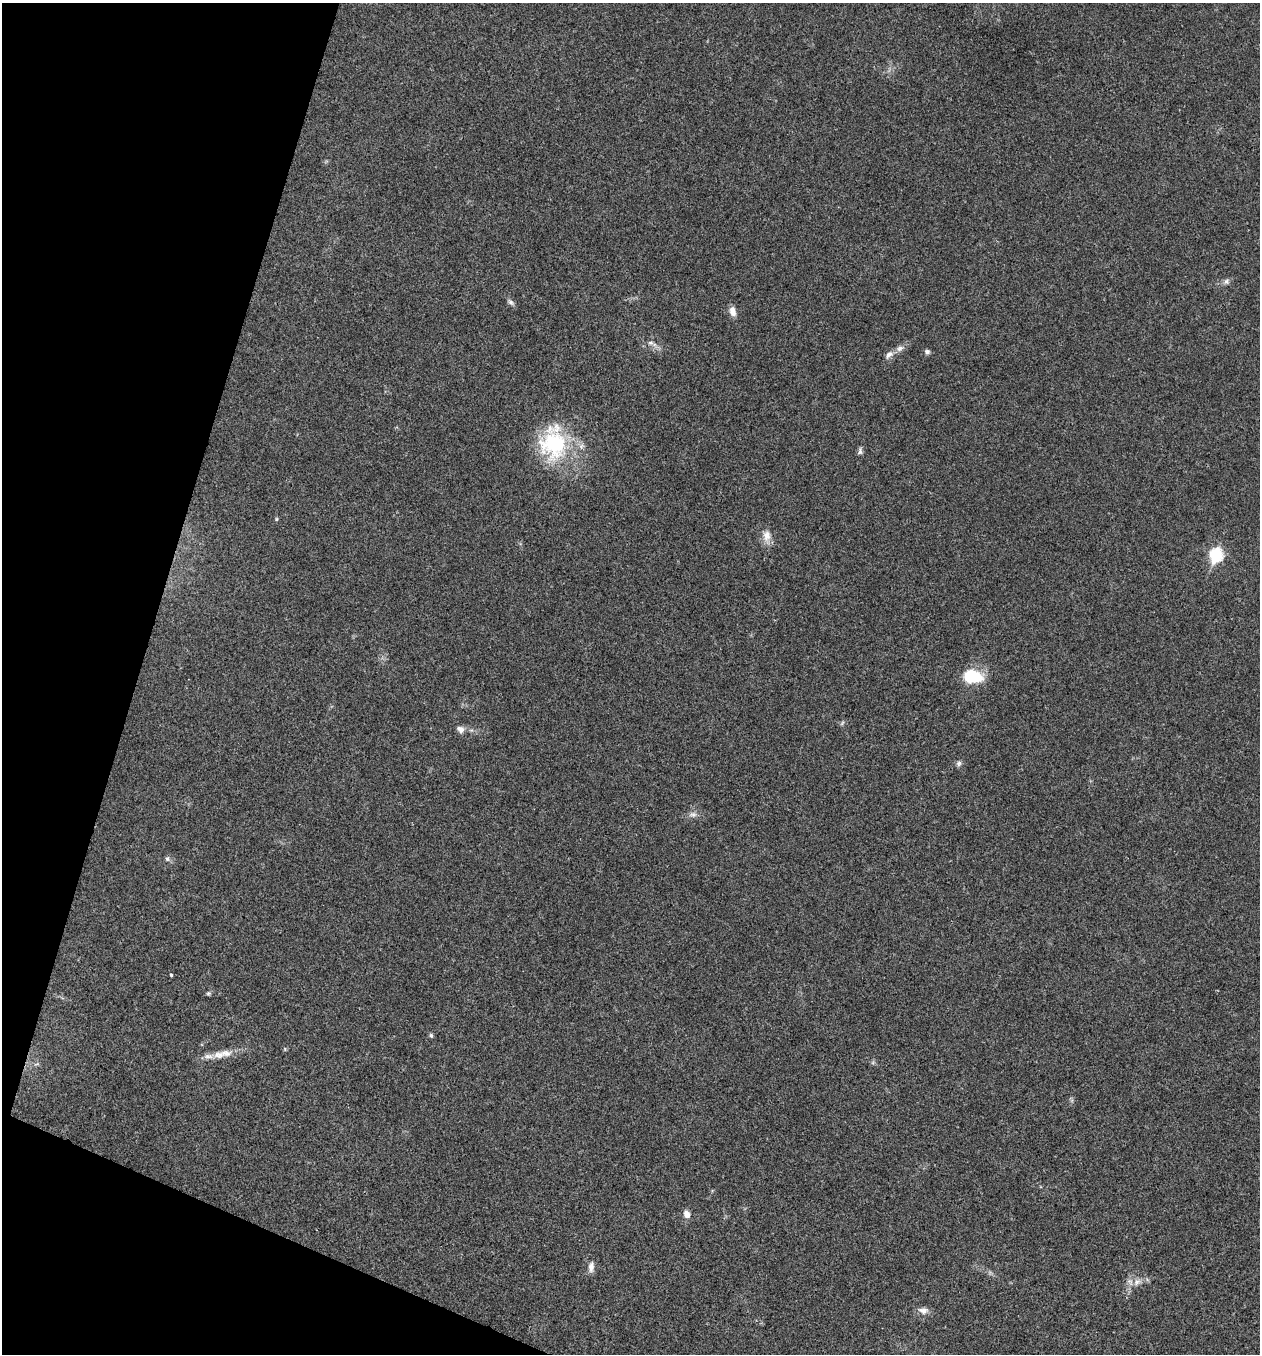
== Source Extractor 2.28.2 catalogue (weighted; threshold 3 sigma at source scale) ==
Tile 9 of 4 x 4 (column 1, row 3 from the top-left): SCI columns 266-1523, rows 1355-2706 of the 5430 x 5416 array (HDU 1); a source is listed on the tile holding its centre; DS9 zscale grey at full resolution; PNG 1262 x 1356 px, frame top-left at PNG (2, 3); no overlay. Shown black and unused: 15% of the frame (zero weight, under 3 of 4 exposures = <1% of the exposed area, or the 3 px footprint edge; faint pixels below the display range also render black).
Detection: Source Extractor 2.28.2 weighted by HDU 2 'WHT'; one run over the whole footprint, this tile lists its part. Background 0.0216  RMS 0.0041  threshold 0.0183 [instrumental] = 3 sigma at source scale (4.5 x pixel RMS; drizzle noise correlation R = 1.50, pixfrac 1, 0.05/0.05 arcsec/px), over >= 5 px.
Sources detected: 29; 3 inside a brighter listed object's ellipse — not listed separately; the other 26 listed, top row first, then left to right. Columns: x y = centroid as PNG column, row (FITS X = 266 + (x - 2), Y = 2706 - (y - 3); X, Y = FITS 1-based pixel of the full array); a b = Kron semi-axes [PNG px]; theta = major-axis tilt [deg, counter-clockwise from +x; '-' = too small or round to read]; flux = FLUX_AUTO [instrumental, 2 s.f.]
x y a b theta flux
1226 281 8 7 - 1.3
511 302 10 5 -33 1.2
733 312 13 7 -75 2.8
651 343 10 6 -21 1.5
927 352 6 5 - 1.1
889 355 13 7 43 2.1
553 445 40 38 -77 38
860 451 11 6 80 1.2
276 519 5 3 - 0.46
767 536 19 10 -87 3.9
1216 555 7 6 - 44
972 676 16 11 -10 18
842 723 8 4 54 0.63
460 729 11 8 -31 2.2
959 763 8 6 64 1.1
693 815 11 8 4 1.9
167 859 7 6 - 1
171 975 3 3 - 0.9
208 993 7 5 2 0.68
431 1035 5 4 - 0.75
285 1049 5 3 - 0.39
225 1053 20 10 5 4.3
686 1214 10 7 -68 2.3
591 1267 15 7 84 2.4
1137 1282 13 8 48 2.9
923 1310 14 8 -9 2.5